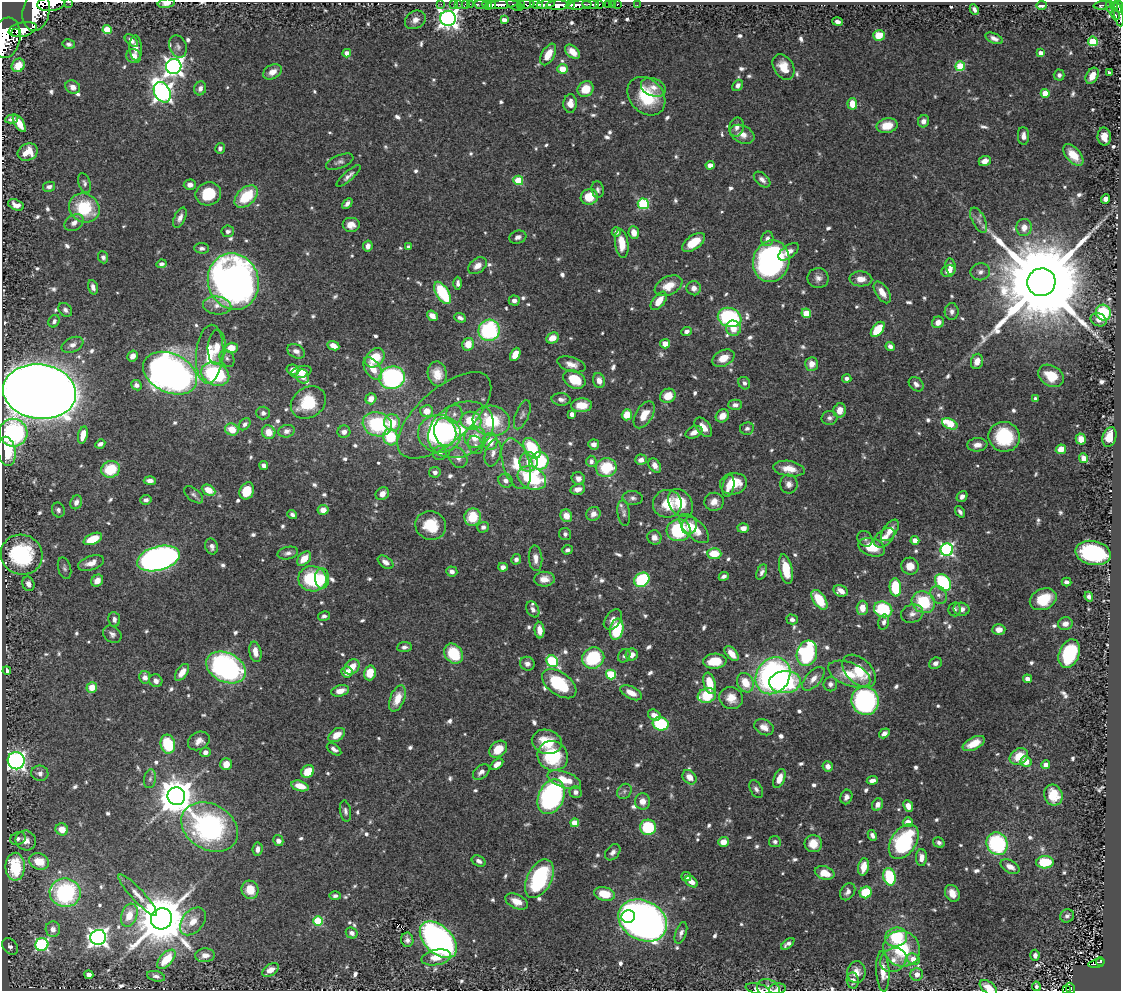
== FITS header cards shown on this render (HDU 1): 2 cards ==
NAXIS1  =                 1119
NAXIS2  =                  989

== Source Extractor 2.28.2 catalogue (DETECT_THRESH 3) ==
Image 1119 x 989 px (HDU 1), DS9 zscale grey, 1 PNG px = 1 image px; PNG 1123 x 993 px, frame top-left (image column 1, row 989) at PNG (2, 2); each listed source drawn as its Kron ellipse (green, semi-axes under 4 px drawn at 4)
Background 0.491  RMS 0.018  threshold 0.0526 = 3 sigma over >= 5 px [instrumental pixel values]
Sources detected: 836; of the 836, the 500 brightest by FLUX_AUTO listed and drawn (336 fainter detections omitted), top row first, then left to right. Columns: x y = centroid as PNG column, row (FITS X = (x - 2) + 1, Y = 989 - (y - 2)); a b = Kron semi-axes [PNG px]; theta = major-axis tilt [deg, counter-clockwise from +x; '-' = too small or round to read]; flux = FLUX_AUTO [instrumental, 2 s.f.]
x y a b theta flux
68 2 3 2 - 31
166 3 8 4 8 7.2
51 4 14 7 6 1700
441 4 2 2 - 10
453 4 2 2 - 8.9
459 4 2 2 - 12
466 4 3 2 - 17
470 4 2 2 - 13
526 4 8 3 -2 400
537 4 7 3 -13 310
546 4 9 3 10 390
590 4 8 3 -6 250
599 4 3 3 - 110
609 4 3 3 - 44
613 4 2 2 - 7.2
618 4 2 2 - 9.3
482 5 7 3 -12 110
487 5 5 4 - 490
491 5 4 2 - 300
501 5 17 4 4 1100
515 5 9 5 -27 110
521 5 3 3 - 140
558 5 11 4 1 2500
570 5 4 3 - 370
579 5 13 4 4 1100
637 5 2 2 - 4.1
1041 5 5 3 - 12
1102 5 9 3 7 87
1114 6 4 2 - 56
1119 6 7 3 -69 290
1110 7 6 3 -77 130
974 9 5 4 - 3.8
36 11 20 13 78 4300
1118 14 13 4 -79 200
1115 15 5 3 - 79
448 18 8 7 - 720
415 20 11 8 30 8.2
504 20 4 4 - 10
838 22 5 4 - 4.8
23 29 14 7 12 1500
107 30 4 4 - 43
16 33 2 2 - 4000
879 35 6 5 - 25
6 38 20 14 80 4000
994 38 9 5 -24 5.5
131 40 8 4 -43 6.3
1093 41 5 5 - 74
69 44 6 5 - 3.7
178 47 11 8 -67 5.4
136 48 12 6 -88 9.7
572 52 8 5 -41 14
347 53 4 4 - 10
1041 53 4 4 - 9.4
548 54 12 6 61 18
134 56 7 7 - 11
18 65 7 6 - 20
174 66 7 7 - 650
960 66 5 5 - 68
783 67 14 9 -58 19
562 69 5 5 - 18
272 72 10 7 28 11
1109 73 4 3 - 3.5
1059 75 5 5 - 4.3
1092 76 8 5 59 14
738 85 6 5 - 5
73 87 7 6 - 8
653 87 13 9 -20 9.7
200 88 7 6 - 5.8
586 89 8 7 - 23
162 92 11 8 -61 650
1045 93 4 4 - 32
646 96 21 16 -47 58
570 103 9 7 89 11
852 104 6 5 - 18
12 119 7 4 12 4.2
924 121 6 5 - 6.7
19 123 10 4 -59 18
887 126 10 7 11 22
737 127 9 7 77 6.2
742 134 13 8 -26 11
1023 136 9 5 -88 7.3
1104 137 9 6 -88 12
220 148 5 4 - 3.8
28 152 10 8 27 18
1073 155 13 7 -48 24
985 161 6 5 - 9.6
340 162 14 6 22 4.8
710 165 4 4 - 11
349 176 15 5 41 5.3
518 180 5 4 - 50
762 180 10 6 -42 5.6
84 183 10 6 -71 3.8
190 185 6 5 - 6.9
49 187 6 5 - 4.5
598 190 8 6 -81 3.6
208 194 13 11 20 45
246 196 13 8 42 52
589 197 9 8 - 26
1105 199 5 4 - 6.5
347 204 6 4 43 4.2
643 204 5 5 - 110
16 205 8 5 -20 8.2
84 208 16 14 -31 61
180 218 11 5 66 6.3
979 220 14 6 -64 6.2
74 223 10 7 34 7.1
351 225 9 7 0 11
1024 227 8 7 - 12
228 231 6 5 - 3.8
616 232 5 4 - 4.3
634 232 6 5 - 12
518 237 9 6 18 5.2
767 239 7 6 - 5.8
694 242 13 7 35 26
622 243 14 6 -83 22
368 246 5 4 - 6.9
408 247 4 3 - 3.7
202 248 7 5 -4 4.2
789 252 12 6 37 9.6
103 257 6 5 - 3.5
771 261 21 18 73 370
161 264 5 4 - 4.6
477 266 10 7 36 9.9
950 266 8 5 -82 6.2
948 271 7 5 25 9.4
980 272 10 8 10 6
818 278 10 10 - 7
861 279 11 7 -3 12
233 281 28 25 -72 850
1041 282 14 14 - 38000
458 283 6 4 90 4.5
668 286 15 9 26 20
93 287 7 4 -74 5.6
694 288 7 7 - 7.8
882 292 12 6 -56 13
442 293 12 6 -58 75
514 301 5 5 - 5.3
659 301 11 6 52 17
217 305 14 9 -5 11
65 310 8 6 -48 4.5
952 311 8 7 - 5.1
806 313 5 4 - 39
1103 313 8 7 - 65
432 316 6 4 -37 9.6
730 317 12 9 -21 150
460 318 6 4 -22 5.1
1098 320 8 6 -26 6.8
54 321 6 5 - 4
938 322 6 5 - 10
733 328 7 7 - 14
878 329 9 5 51 43
489 330 11 10 - 140
686 331 5 4 - 4.6
552 338 6 5 - 13
468 344 6 5 - 19
665 344 5 4 - 11
72 345 11 7 24 6.9
333 346 6 4 -23 9.8
890 346 4 4 - 6.1
217 347 17 9 87 16
231 348 6 5 - 20
296 351 9 6 -29 6
210 354 29 13 85 39
515 354 7 4 63 19
133 356 5 5 - 8
227 358 9 6 -58 4.7
375 358 11 8 44 34
723 358 12 7 27 18
977 361 8 6 74 10
571 364 14 7 -17 9.4
812 364 7 6 - 11
373 369 13 7 -55 15
293 370 6 5 - 9
301 372 10 5 15 11
170 373 28 19 -26 810
215 374 15 11 -25 130
437 374 12 9 -81 16
303 376 7 6 - 8.5
1051 376 13 10 -29 30
392 378 13 11 15 250
847 378 4 4 - 4.3
574 379 12 8 -27 34
599 381 7 6 - 8.2
744 383 6 5 - 4.3
916 384 8 6 -42 5.3
136 385 5 5 - 5.2
39 392 37 27 -7 3700
668 396 8 7 - 19
371 399 6 5 - 10
561 399 9 6 -3 6
1036 399 4 4 - 7.9
308 403 18 15 36 48
582 405 10 7 2 19
735 405 7 5 0 5.8
840 410 7 6 - 12
427 411 6 6 - 15
263 413 7 6 - 4.8
454 414 9 8 - 6.5
572 414 4 4 - 8.3
444 415 58 26 41 58
522 415 15 6 68 5.4
627 415 5 5 - 26
644 415 15 8 59 17
722 416 7 6 - 13
829 418 8 7 - 4.2
471 421 10 9 - 41
491 421 19 15 -7 67
392 423 8 8 - 29
245 424 7 5 49 4.2
377 424 14 12 -16 89
950 424 8 5 -25 51
703 427 11 6 -51 13
747 428 7 6 - 4.6
232 429 7 6 - 21
461 430 34 26 29 77
286 431 8 6 17 5.8
269 432 7 6 - 18
344 432 6 6 - 6
445 432 14 11 -77 130
694 432 9 5 26 7.7
13 433 14 14 - 170
439 434 21 18 -7 150
83 435 9 4 78 16
390 437 8 7 - 47
475 437 11 10 - 22
1004 437 16 15 - 79
1109 437 10 6 74 19
1081 439 5 5 - 13
490 441 8 7 - 18
100 444 5 4 - 5
594 444 5 5 - 6.4
475 445 9 7 -68 4.7
977 445 10 6 5 8.4
532 448 11 7 -56 66
1061 449 5 4 - 18
6 451 14 9 -81 45
440 453 7 7 - 4.8
493 453 14 8 74 8.8
458 458 11 8 -56 7.9
1084 458 5 4 - 14
641 460 6 5 - 6.7
540 461 9 8 - 72
591 461 6 5 - 4.3
528 462 10 9 - 15
516 464 26 13 -73 31
655 465 8 5 -55 7.9
264 466 5 4 - 5.2
606 468 10 9 - 49
111 469 9 8 - 41
789 469 16 7 -8 16
435 472 6 5 - 4.4
532 478 15 11 -26 120
578 478 7 6 - 7.2
150 481 6 4 -4 6.8
506 481 7 6 - 6.2
733 484 13 10 10 30
789 484 9 9 - 6.8
728 486 11 5 79 12
578 489 7 5 13 8.7
209 490 7 5 -26 24
247 491 9 7 65 31
382 494 7 6 - 7.8
194 495 11 6 -39 4.1
962 496 6 5 - 5.5
633 498 10 7 -6 4.6
146 500 6 4 7 4.2
76 502 7 5 67 6.1
714 502 10 9 - 9.3
681 503 15 11 -55 35
667 504 14 14 - 31
58 510 7 6 - 4.3
323 510 5 5 - 12
960 512 6 4 -52 3.6
624 513 13 6 -82 4.4
593 514 7 6 - 8.2
292 515 5 4 - 4
566 516 6 5 - 15
473 517 9 8 - 37
431 525 15 14 - 38
689 526 9 7 64 15
483 527 6 5 - 4.5
743 528 5 5 - 7.5
694 529 19 9 -44 22
679 530 12 11 - 87
890 530 12 6 54 12
565 534 6 6 - 3.8
654 537 7 7 - 7.2
884 538 12 7 42 9.5
93 539 10 5 24 29
865 539 8 7 - 3.8
915 540 4 4 - 18
212 546 8 6 -71 5.3
872 547 13 9 -17 28
567 550 5 4 - 3.8
947 550 6 6 - 240
288 553 10 6 12 5.1
1093 553 18 12 -12 170
714 554 7 5 -2 31
22 555 21 20 - 110
158 558 22 12 15 660
535 558 13 6 -86 8.5
304 559 8 5 45 18
516 559 5 5 - 4
386 562 9 5 -36 7.5
91 563 13 7 19 11
910 566 8 8 - 14
503 567 5 4 - 6.6
64 568 11 6 -75 3.6
786 569 15 6 -79 28
452 571 5 5 - 5.7
762 572 8 5 66 4.2
724 576 5 4 - 4.1
322 578 10 7 -87 13
312 579 14 12 -10 100
544 579 10 7 2 11
642 580 8 6 40 120
97 581 6 5 - 12
943 582 9 7 -52 100
1066 582 5 4 - 4.5
28 584 7 5 -67 6.7
895 587 9 5 -85 55
841 591 7 5 -23 9.2
939 595 9 7 -58 6.4
1089 597 5 4 - 5.4
1043 599 14 10 23 44
819 600 11 6 -56 39
923 602 12 10 -29 59
862 608 7 5 87 14
533 609 8 6 -60 4.6
883 609 9 7 -23 84
955 609 7 6 - 3.5
961 609 8 6 -11 8.4
912 614 11 9 19 6.9
324 616 6 4 12 3.6
114 619 7 6 - 5.6
792 619 6 5 - 4
613 620 11 7 53 7.5
884 622 8 5 77 4.5
1065 624 7 6 - 8.4
617 629 11 6 78 62
539 630 8 5 -85 12
999 630 6 5 - 10
112 634 10 8 -37 5.1
404 647 7 5 4 4
255 652 10 6 -80 12
807 653 13 10 73 140
454 654 11 8 -54 52
732 654 9 5 -49 15
1069 654 14 10 68 89
632 655 6 6 - 10
624 656 7 5 55 3.5
593 658 11 10 - 84
552 661 6 5 - 120
715 661 12 7 3 29
935 663 6 5 - 5.3
527 664 7 7 - 6
226 667 21 14 -26 290
352 667 8 6 48 17
7 671 4 4 - 4.9
859 671 20 12 -44 37
182 672 10 5 54 12
347 672 6 5 - 13
370 673 7 5 75 23
849 674 22 11 -22 29
611 675 5 5 - 72
773 676 19 16 54 330
145 677 6 5 - 6.9
813 679 14 7 48 10
1028 679 4 4 - 8.2
156 681 7 6 - 5.1
785 682 16 11 3 100
709 683 11 6 -77 29
745 683 10 8 -63 23
559 684 19 11 -36 67
830 684 7 7 - 5.3
92 687 5 5 - 20
340 691 9 5 13 12
631 693 11 6 -27 14
707 695 9 7 18 43
397 698 14 7 68 20
731 698 12 11 - 16
865 701 14 13 - 230
654 715 7 5 -33 10
661 724 8 6 -16 74
764 727 10 7 -28 10
884 733 6 4 33 6.3
337 735 9 6 35 14
199 741 11 8 28 8.7
547 742 15 12 -16 31
974 743 12 6 26 17
168 744 9 7 -77 57
334 749 8 4 -35 4.9
498 749 10 7 40 22
205 752 5 4 - 6.3
553 756 15 14 - 73
1019 756 10 7 31 27
16 761 8 8 - 380
1026 762 5 5 - 14
226 764 6 5 - 12
497 764 7 4 38 8.5
1046 765 4 4 - 6.9
828 766 5 5 - 7.5
308 772 7 6 - 24
481 772 9 6 41 5.9
40 773 8 7 - 6.4
689 777 8 6 -47 11
779 778 10 5 68 13
150 779 9 6 79 4.1
564 780 18 8 -19 25
872 780 5 4 - 6.5
300 786 9 5 -16 16
756 789 9 6 -61 4
624 791 8 6 49 4.1
576 792 6 6 - 5.5
1053 795 10 9 - 29
176 796 9 9 - 3100
551 797 18 12 67 280
846 797 7 6 - 5.6
642 801 8 7 - 9.9
877 805 6 5 - 6.8
908 806 6 4 -66 11
345 811 11 5 -80 4
908 822 5 5 - 11
575 823 4 4 - 31
210 827 30 22 -30 250
648 827 8 7 - 62
62 829 6 6 - 16
872 835 6 4 -62 4.5
18 839 8 6 23 3.9
26 840 10 9 - 12
278 841 5 5 - 6.1
723 842 5 4 - 15
775 842 6 5 - 3.7
904 842 19 12 55 120
939 843 6 5 - 3.8
813 844 9 8 - 19
997 844 11 10 - 130
258 849 7 5 82 6.1
613 852 9 6 49 5.1
921 858 8 5 89 9.5
479 861 7 5 -26 5.3
39 862 10 8 -23 28
1045 862 9 6 4 46
15 867 14 9 89 70
864 867 9 5 79 15
1010 867 10 6 -29 9.8
825 873 10 6 -18 18
686 876 5 4 - 5.2
890 877 9 6 -76 73
539 879 21 12 63 120
691 882 7 4 -39 10
250 890 9 8 - 25
848 892 9 6 55 6.6
866 892 6 5 - 50
65 893 15 14 - 170
952 893 9 7 -59 12
605 894 11 6 -13 28
138 895 27 6 -47 13
335 896 5 4 - 3.8
517 901 12 7 -24 15
129 915 12 8 71 21
1067 916 7 6 - 4.2
628 917 7 6 - 70
161 919 11 10 - 8100
643 920 25 19 -28 1200
193 921 16 10 51 16
318 921 5 5 - 78
53 929 8 7 - 8.3
352 933 6 5 - 5.4
681 933 11 5 71 5.3
98 937 8 7 - 600
896 937 11 9 15 51
407 940 7 6 - 5.2
438 940 22 13 -44 590
42 944 6 6 - 200
788 944 8 4 38 5.3
10 946 9 7 -50 6.1
902 949 19 17 -38 70
205 955 10 7 5 9.5
1035 955 5 4 - 5
436 957 15 7 11 18
166 959 12 6 48 35
913 959 6 5 - 13
893 960 13 11 31 13
1100 962 4 4 - 43
1097 963 8 3 13 52
270 970 9 5 32 14
883 971 20 6 -87 15
856 972 11 9 82 11
917 974 6 6 - 7.5
89 975 4 4 - 6.8
156 976 9 5 -13 4.2
853 980 8 6 -85 5.4
1036 986 5 3 - 3.7
988 987 10 5 -35 16
768 988 11 9 -21 7.6
1070 988 6 3 -63 47
758 989 12 5 -12 4.5
777 989 8 5 8 3.8
1067 990 3 2 - 14
At the frame edge (FLAGS 8, measured only in part): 13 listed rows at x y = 68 2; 166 3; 51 4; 1119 6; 36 11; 1118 14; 6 38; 988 987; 768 988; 1070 988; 758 989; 777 989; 1067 990
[336 fainter detections neither listed nor drawn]